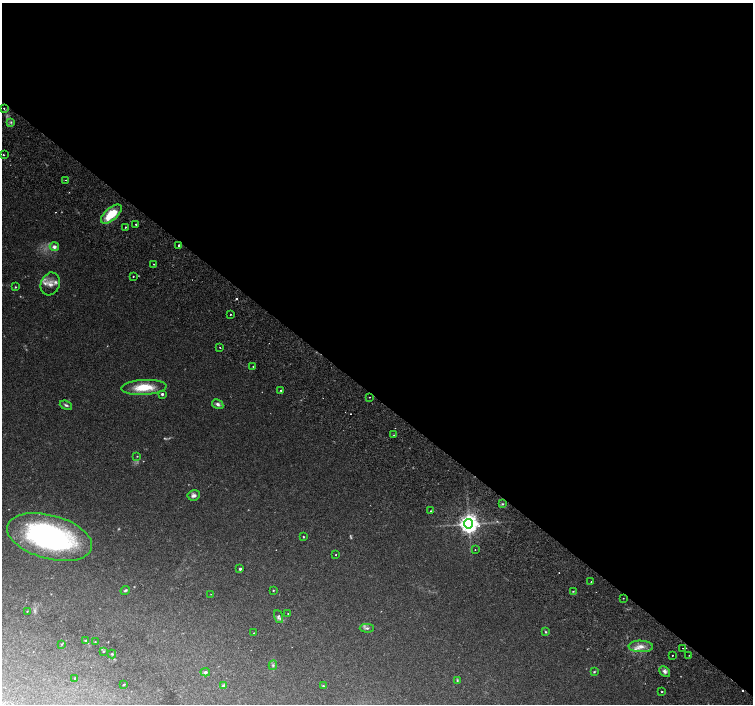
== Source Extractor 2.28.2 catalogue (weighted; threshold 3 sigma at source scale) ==
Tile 3 of 4 x 4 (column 3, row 1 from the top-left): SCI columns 3092-4592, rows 4545-5947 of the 6176 x 6218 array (HDU 1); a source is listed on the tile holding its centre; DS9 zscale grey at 2 x 2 block average (1 PNG px = mean of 2 x 2 image px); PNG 755 x 706 px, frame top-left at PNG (2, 3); each listed source drawn as its Kron ellipse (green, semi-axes under 4 px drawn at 4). Shown black and unused: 56% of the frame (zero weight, under 2 of 3 exposures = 6% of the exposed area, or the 3 px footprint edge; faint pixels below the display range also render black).
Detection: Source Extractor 2.28.2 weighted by HDU 2 'WHT'; one run over the whole footprint, this tile lists its part. Background 0.0506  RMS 0.0043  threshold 0.0196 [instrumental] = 3 sigma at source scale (4.5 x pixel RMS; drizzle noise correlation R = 1.50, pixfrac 1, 0.0396/0.0396 arcsec/px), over >= 5 px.
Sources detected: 82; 7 too faint to see at this stretch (2 x 2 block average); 1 inside a brighter object's white glare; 7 cosmic-ray / hot-pixel residue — neither listed nor drawn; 3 inside a brighter listed object's ellipse — not listed separately; the other 64 listed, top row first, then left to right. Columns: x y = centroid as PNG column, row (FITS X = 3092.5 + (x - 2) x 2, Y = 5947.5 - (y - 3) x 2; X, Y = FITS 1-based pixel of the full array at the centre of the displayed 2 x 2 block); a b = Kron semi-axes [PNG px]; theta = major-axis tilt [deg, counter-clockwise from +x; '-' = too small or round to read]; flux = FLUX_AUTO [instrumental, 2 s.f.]
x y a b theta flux
4 108 2 2 - 0.77
11 122 4 3 - 1.6
3 155 2 2 - 2.2
66 180 2 2 - 0.44
111 214 13 6 42 27
136 224 2 2 - 1.6
125 227 2 2 - 1.6
179 245 2 2 - 4
54 247 4 4 - 3.9
154 264 2 2 - 0.87
133 276 2 2 - 0.83
50 284 11 9 69 8.1
15 287 2 2 - 0.79
231 314 2 2 - 1.8
220 348 2 2 - 2
253 366 2 2 - 0.66
144 387 22 7 3 26
280 390 2 2 - 0.78
162 394 2 2 - 2.6
370 397 2 2 - 1.3
218 404 6 4 -30 3
66 405 6 3 -20 2.3
394 435 2 2 - 0.44
137 456 3 2 - 0.58
194 495 6 5 - 3.5
502 504 3 2 - 0.96
431 511 2 2 - 0.76
469 524 4 4 - 710
50 537 44 22 -15 210
303 537 2 2 - 0.83
475 550 2 2 - 1.6
336 555 2 2 - 1.7
240 569 2 2 - 2.3
591 582 2 2 - 0.4
125 590 5 3 - 1.5
273 590 2 2 - 0.82
573 591 3 2 - 0.78
211 594 2 2 - 0.34
623 598 2 2 - 0.75
27 611 3 2 - 0.41
288 614 2 2 - 0.97
279 616 7 3 -68 3.2
367 628 7 3 0 1.9
546 632 4 3 - 1
253 633 3 2 - 0.49
86 641 3 3 - 1
95 642 3 2 - 0.73
62 644 4 2 - 0.81
641 646 12 6 -2 8.6
683 648 2 2 - 0.33
103 651 3 3 - 0.98
112 654 4 3 - 1.3
672 655 2 2 - 1.3
689 655 2 2 - 0.43
273 665 5 4 - 1.7
665 671 6 4 -43 3.1
205 672 5 4 - 2.6
594 672 3 3 - 0.89
75 678 2 2 - 0.62
457 681 4 3 - 1
124 685 3 2 - 0.97
224 686 2 2 - 6.2
323 686 2 2 - 0.9
662 692 2 2 - 1.1
Diffuse or blended objects may show on this block-average render without a row.